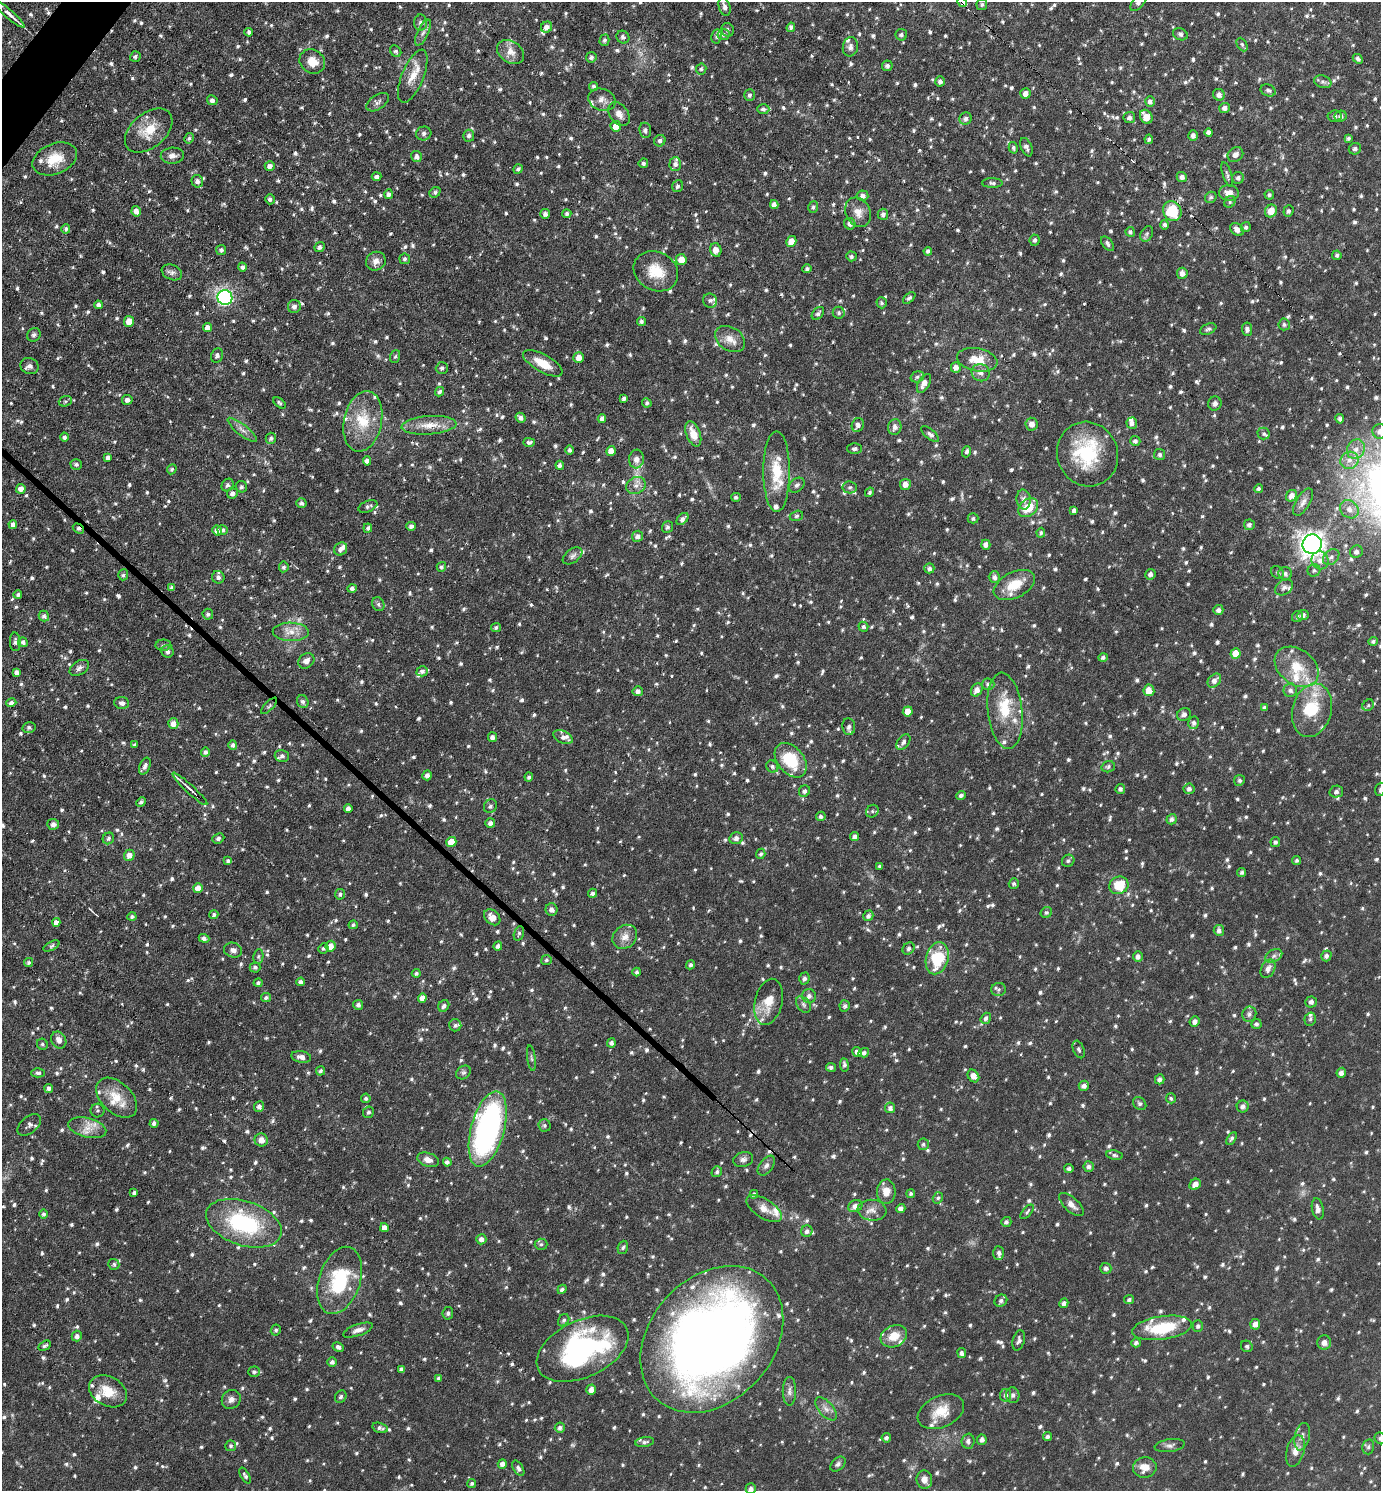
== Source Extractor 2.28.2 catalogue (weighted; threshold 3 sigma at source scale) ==
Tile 11 of 4 x 4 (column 3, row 3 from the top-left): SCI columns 2910-4288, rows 1490-2978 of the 5960 x 5956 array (HDU 1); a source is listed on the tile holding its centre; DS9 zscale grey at full resolution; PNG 1383 x 1493 px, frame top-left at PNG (2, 2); each listed source drawn as its Kron ellipse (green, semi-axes under 4 px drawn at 4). Shown black and unused: <1% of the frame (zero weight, under 3 of 6 exposures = <1% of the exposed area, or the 3 px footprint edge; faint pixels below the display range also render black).
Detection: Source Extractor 2.28.2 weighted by HDU 2 'WHT'; one run over the whole footprint, this tile lists its part. Background 0.0509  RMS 0.007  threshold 0.0288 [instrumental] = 3 sigma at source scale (4.09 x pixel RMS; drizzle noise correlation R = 1.36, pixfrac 0.8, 0.05/0.05 arcsec/px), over >= 5 px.
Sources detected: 1550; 2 too faint to see at this stretch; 4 cosmic-ray / hot-pixel residue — neither listed nor drawn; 63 inside a brighter listed object's ellipse — not listed separately; of the other 1481, all 500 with FLUX_AUTO >= 1.3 (the completeness limit of this list) listed and drawn (981 fainter detections not listed), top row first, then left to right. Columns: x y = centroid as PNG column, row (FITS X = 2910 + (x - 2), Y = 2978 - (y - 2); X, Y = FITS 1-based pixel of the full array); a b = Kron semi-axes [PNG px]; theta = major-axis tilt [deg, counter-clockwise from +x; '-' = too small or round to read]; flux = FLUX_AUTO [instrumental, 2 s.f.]
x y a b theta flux
962 2 5 3 - 28
1139 2 11 5 52 2.8
982 4 5 5 - 1.3
725 7 9 5 -72 3
10 14 19 4 -41 5.1
421 22 8 6 87 2.5
547 27 6 5 - 3.2
791 27 5 4 - 2.3
728 30 7 6 - 1.7
249 32 4 3 - 1.7
423 32 14 5 65 2.9
1180 34 7 5 -26 1.5
724 35 6 5 - 1.5
901 35 6 5 - 1.6
717 36 7 5 81 1.5
623 37 7 6 - 1.4
604 40 6 5 - 1.4
1242 44 7 5 -63 1.3
850 47 10 7 78 2.8
396 51 6 5 - 1.5
510 52 14 10 -35 6.1
135 56 5 5 - 1.6
591 57 5 5 - 1.8
1358 59 5 4 - 1.5
312 61 13 11 -38 9.5
887 66 5 5 - 1.7
701 69 5 5 - 1.3
413 76 28 11 68 11
940 81 5 4 - 2.1
1323 82 9 6 -19 1.7
594 86 5 4 - 1.5
1268 90 8 5 -23 1.6
1025 93 5 5 - 3.4
749 95 6 5 - 1.6
1219 95 6 5 - 2.7
212 100 5 5 - 2.2
602 100 14 11 -19 4.7
1150 101 5 5 - 2.3
378 102 13 7 34 2.7
1224 108 5 5 - 2.8
763 109 6 5 - 1.9
619 114 13 9 -53 4.5
1335 116 7 5 6 1.6
1340 116 6 5 - 2.1
1129 117 6 5 - 2.1
1146 117 7 6 - 8
965 119 6 6 - 2.1
616 126 5 5 - 7
149 130 27 17 40 16
645 130 7 6 - 1.8
1209 132 4 4 - 2.3
424 133 7 7 - 1.9
1193 135 5 5 - 2.2
469 136 6 5 - 1.8
189 138 5 4 - 1.3
1348 138 4 4 - 1.4
1149 139 4 4 - 1.5
660 141 6 5 - 1.8
1026 147 9 5 -67 2.5
1013 148 6 4 -76 1.3
1355 149 6 5 - 1.7
1235 154 8 7 - 3.5
172 156 12 8 4 3.8
416 156 6 5 - 2.9
55 159 23 15 22 15
643 163 5 4 - 1.3
675 164 7 6 - 2.7
270 166 5 5 - 2.8
518 169 5 4 - 1.3
1227 174 13 4 -72 1.8
377 177 5 4 - 2.1
1182 177 5 5 - 2.2
1238 178 6 6 - 2.1
197 181 6 5 - 2.8
992 183 10 5 -1 1.7
678 186 6 5 - 1.9
435 192 6 5 - 1.4
1229 193 10 8 -8 6
388 194 5 4 - 2
1269 195 5 4 - 1.4
863 196 6 5 - 2.4
1211 197 6 5 - 1.4
270 199 5 4 - 1.7
1230 202 6 5 - 1.3
774 204 4 4 - 3.3
813 207 6 4 72 1.4
136 211 5 4 - 3.8
1172 211 10 9 - 26
1271 211 6 6 - 7.8
1288 211 6 5 - 1.7
858 212 15 12 -62 6.5
545 214 5 5 - 2.2
567 214 4 4 - 1.7
883 214 5 5 - 1.9
850 224 6 5 - 2.8
1165 225 5 4 - 2
1246 227 5 5 - 1.5
66 229 5 4 - 1.6
1237 229 7 5 -41 3.5
1130 232 5 4 - 1.6
1147 234 8 6 61 1.6
1035 240 5 5 - 1.5
791 241 5 5 - 6.9
1108 244 8 5 -52 1.9
320 247 5 4 - 1.8
221 250 5 5 - 1.6
716 250 7 5 -75 6
928 251 4 4 - 1.7
1337 255 5 4 - 1.3
851 256 5 5 - 1.6
405 259 5 5 - 1.5
681 260 5 5 - 7.4
376 261 10 9 - 4.5
242 267 4 4 - 2.1
807 269 4 4 - 1.4
656 271 23 19 -30 17
172 272 10 7 -24 2.6
1182 273 5 5 - 3.8
225 298 7 7 - 120
909 298 7 4 42 1.5
710 301 7 7 - 2
882 303 5 5 - 1.4
98 305 4 4 - 1.8
294 306 6 6 - 2.8
818 313 7 5 49 1.7
839 313 6 6 - 1.6
129 321 5 5 - 6.5
641 321 4 4 - 1.8
1284 324 6 5 - 1.5
207 327 4 4 - 3.3
1208 329 8 5 23 1.5
1247 329 7 5 -83 2.1
34 335 7 6 - 1.9
730 339 16 11 -33 7
217 355 7 5 69 1.7
395 357 6 5 - 1.4
579 358 5 5 - 4.7
977 360 20 11 -11 13
543 363 22 8 -29 12
29 366 9 8 - 2.6
956 367 5 5 - 3.5
442 368 6 5 - 1.5
981 373 9 8 - 3.5
917 377 7 5 17 1.4
924 383 10 5 61 4.6
440 392 5 4 - 1.5
624 399 4 4 - 1.7
127 400 5 5 - 2.7
65 401 7 5 19 1.3
280 403 7 4 -37 1.4
647 403 5 4 - 1.4
1215 404 7 6 - 2.4
521 418 5 4 - 2.2
602 419 4 4 - 2.4
1340 419 5 4 - 1.6
363 421 31 19 78 22
1132 423 5 5 - 2.3
1032 424 6 6 - 4.3
429 425 27 9 4 10
858 425 7 6 - 2.5
895 427 8 6 79 2.9
242 430 18 5 -39 3.7
1380 431 7 7 - 3.4
693 434 13 7 -69 8.7
930 434 10 4 -40 2.5
1264 434 6 6 - 1.4
64 437 4 4 - 1.9
271 438 5 5 - 1.9
1135 441 5 5 - 1.9
529 442 6 4 -1 1.4
854 449 7 5 -1 1.7
1356 449 10 8 61 4.6
570 450 4 4 - 1.8
611 451 5 4 - 5.3
967 452 6 4 70 1.7
1088 454 32 30 -67 43
1160 455 5 5 - 1.6
108 457 4 4 - 2.3
636 459 9 7 85 4.3
1349 460 9 8 - 4.4
367 461 4 4 - 3.1
76 464 6 5 - 1.6
560 465 4 4 - 2.2
172 469 5 4 - 1.3
777 472 40 13 -90 22
905 484 5 5 - 4.6
228 485 6 5 - 1.8
636 485 10 8 26 3.7
797 485 9 6 41 1.9
241 487 6 5 - 1.8
850 487 7 6 - 1.6
21 489 5 5 - 4.3
1259 489 4 4 - 1.4
869 492 5 4 - 1.4
232 494 5 5 - 2.4
1292 496 6 5 - 4.2
736 497 5 4 - 1.3
1024 500 10 7 -85 3.2
1303 502 15 7 59 3.5
301 503 5 5 - 1.8
368 506 10 5 23 1.9
1028 508 11 8 40 14
1349 509 10 8 -43 4.5
1074 510 4 4 - 1.9
796 516 7 5 17 1.4
973 518 5 5 - 1.3
682 519 7 4 48 2.8
13 524 4 4 - 3
1249 525 5 5 - 1.8
411 526 5 4 - 2.2
667 527 6 5 - 1.6
368 528 4 4 - 1.8
78 529 6 4 -32 2.1
217 530 5 5 - 3.9
223 530 5 5 - 1.5
1041 533 5 4 - 1.3
637 536 5 5 - 2.7
1312 544 10 9 - 470
986 545 5 4 - 2.8
341 549 7 6 - 2.9
1356 552 6 6 - 2.1
573 556 11 7 36 2.2
1331 557 9 7 43 2.5
1320 560 9 8 - 4
284 567 5 5 - 1.5
441 567 5 4 - 1.3
929 568 5 5 - 1.9
1314 570 6 6 - 1.5
1278 572 7 5 -46 1.4
1285 573 7 6 - 2
1150 574 5 5 - 2.1
123 575 5 5 - 1.5
218 577 6 6 - 2.7
994 577 6 5 - 2.4
1014 585 22 13 26 14
1284 587 10 7 32 2.3
172 588 4 4 - 2
352 589 5 4 - 1.9
18 595 4 4 - 1.5
378 604 7 6 - 1.7
1218 610 5 5 - 2.5
208 614 5 5 - 1.7
1303 615 5 5 - 2.4
44 616 5 5 - 1.9
1297 616 6 5 - 1.4
496 627 5 4 - 1.4
863 627 5 5 - 1.3
291 632 18 9 -2 7.3
1373 641 5 4 - 1.4
15 642 9 5 -87 2.3
23 642 5 4 - 1.9
163 645 8 5 1 1.4
167 651 6 6 - 2
1236 654 5 5 - 11
1103 658 4 4 - 1.6
306 661 9 7 43 3.5
1297 667 24 17 -38 18
79 668 11 6 32 2.6
422 671 6 5 - 2
17 672 4 4 - 2.7
1214 681 8 5 47 3.2
988 684 6 5 - 1.8
977 690 7 5 59 4.1
1149 690 6 5 - 7.1
1290 690 7 6 - 2.3
638 691 5 5 - 2.6
303 702 6 5 - 2
11 703 5 4 - 2.2
122 703 7 6 - 2.5
1368 705 6 5 - 1.3
269 706 10 4 45 1.6
1265 708 4 4 - 1.8
1312 710 27 19 75 25
908 711 5 5 - 7.4
1005 711 38 17 -84 24
1184 714 7 6 - 2.4
1194 723 6 5 - 1.7
173 724 5 5 - 4.1
849 727 8 6 -84 2.7
29 728 6 5 - 1.6
492 737 5 4 - 2.4
563 737 10 6 -26 2.7
903 742 9 5 49 2
134 745 4 4 - 1.3
233 745 4 4 - 2
205 752 4 4 - 1.7
282 756 7 6 - 1.8
791 760 19 13 -51 26
145 766 9 5 68 2.4
772 766 6 5 - 1.5
1108 767 7 5 18 1.4
427 775 5 5 - 2.9
529 777 4 4 - 1.4
1239 780 5 5 - 1.4
190 789 23 3 -43 3.2
1120 789 5 4 - 1.7
1189 789 5 5 - 2
1380 789 7 5 71 1.4
804 791 6 5 - 2.1
1336 792 7 6 - 2
961 795 5 4 - 1.8
141 802 5 4 - 1.6
490 806 7 6 - 1.9
348 808 4 4 - 3.4
872 811 7 6 - 1.6
821 816 5 4 - 2.1
1172 819 5 5 - 2.2
490 823 5 5 - 2.5
53 824 6 5 - 3
854 837 4 4 - 2.3
108 838 6 5 - 1.7
218 838 6 5 - 1.7
736 838 7 6 - 2.6
451 842 5 5 - 11
1275 842 5 4 - 1.6
761 854 5 4 - 1.5
129 855 5 5 - 4.2
1297 860 4 4 - 1.4
228 861 4 3 - 1.5
1068 861 6 6 - 1.5
880 866 3 3 - 1.5
1242 872 5 4 - 1.4
1014 884 5 5 - 1.5
1119 885 10 8 26 19
198 888 5 5 - 6
593 893 4 4 - 2
340 894 5 5 - 1.5
551 910 6 6 - 3.2
1046 913 6 5 - 1.4
214 915 4 4 - 1.7
868 916 5 5 - 2.1
132 917 4 4 - 1.6
492 917 9 6 -43 5.3
56 922 4 4 - 4.3
353 925 5 4 - 1.3
1219 930 5 5 - 2.1
519 933 7 5 73 1.4
625 937 13 11 42 6.2
204 938 5 4 - 2.4
52 946 9 4 27 1.4
331 946 5 5 - 5.8
498 946 4 4 - 2.2
323 948 5 5 - 1.5
908 948 6 5 - 1.5
233 950 9 7 -16 2.9
258 956 7 5 83 1.4
1138 956 5 5 - 2.3
1274 956 9 6 27 2.1
1326 956 5 5 - 2.1
937 958 16 11 75 31
546 960 5 5 - 1.3
29 962 5 4 - 1.3
690 965 4 4 - 1.5
255 967 5 5 - 1.6
1268 969 10 7 63 4.1
637 972 4 4 - 1.5
416 973 4 4 - 1.6
804 979 6 5 - 2.1
301 982 4 4 - 2.5
258 983 4 4 - 1.5
999 989 7 6 - 1.8
809 996 7 7 - 2.6
266 998 5 5 - 1.7
422 998 5 4 - 3.6
769 1002 23 13 77 11
1311 1002 5 5 - 2.4
803 1004 9 6 -52 2
358 1005 5 5 - 1.9
444 1006 6 5 - 2.3
845 1006 6 5 - 1.8
1249 1014 8 7 - 2.2
986 1018 6 5 - 1.8
1310 1019 7 5 74 1.4
1195 1022 5 5 - 2.8
1256 1024 5 5 - 1.6
455 1025 6 6 - 1.6
59 1040 9 7 -57 3.7
611 1043 4 4 - 2.1
42 1044 6 5 - 1.4
1079 1049 9 5 -69 1.5
857 1052 5 4 - 2.8
864 1053 5 4 - 1.8
301 1057 10 5 -9 3.4
531 1058 13 3 -82 1.4
844 1065 7 4 -83 1.6
831 1067 5 4 - 1.6
321 1071 5 4 - 1.6
463 1072 8 6 34 1.6
38 1073 6 4 0 1.7
1341 1073 5 4 - 2.6
973 1076 7 5 -54 4.8
1160 1079 5 4 - 2.8
1084 1086 5 5 - 2.7
49 1088 4 4 - 2.2
117 1098 24 15 -43 14
366 1098 5 4 - 1.3
1171 1098 5 5 - 1.4
1140 1104 7 6 - 1.5
259 1106 5 5 - 2.5
1243 1106 6 6 - 2.5
890 1108 5 5 - 2.2
98 1110 7 7 - 1.4
368 1112 6 5 - 1.6
154 1123 4 4 - 2
29 1125 14 8 40 2.8
545 1125 6 6 - 1.4
87 1128 19 9 -14 8
488 1129 39 16 75 190
1232 1138 7 4 57 1.4
261 1140 6 6 - 4.8
923 1144 6 5 - 1.5
1114 1155 8 4 -10 1.4
743 1159 10 7 17 2.5
428 1160 11 6 -18 4.6
447 1162 4 4 - 2.2
766 1166 11 6 53 2.7
1089 1167 5 5 - 2.1
1069 1168 4 4 - 1.8
717 1172 6 5 - 1.5
1195 1184 6 5 - 4.1
886 1192 12 9 88 7.3
134 1193 4 3 - 1.9
754 1194 4 4 - 1.4
911 1194 4 4 - 1.4
938 1198 6 5 - 1.6
1071 1204 15 7 -41 4.2
855 1206 7 6 - 3.6
901 1208 4 4 - 3.1
764 1209 20 9 -32 6.8
1318 1209 10 6 -79 3.2
872 1210 14 10 -5 4.7
1027 1212 9 4 48 1.3
43 1214 5 4 - 1.4
1006 1222 5 5 - 1.7
244 1223 39 22 -18 65
384 1228 4 4 - 4.1
807 1231 6 5 - 2.1
481 1239 5 5 - 3
541 1244 6 5 - 1.4
623 1247 7 5 71 1.4
999 1253 7 5 -88 2.6
114 1264 5 5 - 1.4
1106 1268 5 5 - 2.2
340 1280 35 21 72 42
562 1289 5 4 - 1.9
1129 1300 5 4 - 1.4
1001 1301 6 6 - 2
1064 1303 5 4 - 2.4
448 1313 6 5 - 1.4
564 1320 6 5 - 1.6
1255 1324 5 5 - 2.9
1198 1326 5 5 - 1.5
1162 1328 30 11 9 31
276 1330 5 5 - 1.4
358 1330 16 5 19 3.5
77 1336 5 5 - 2.3
894 1336 14 10 27 10
712 1339 81 62 48 740
1019 1340 10 6 73 2.2
1324 1342 7 7 - 3.7
1136 1343 5 4 - 2
45 1346 7 4 29 1.4
1247 1346 6 5 - 1.3
338 1347 6 4 -28 1.9
583 1349 49 28 25 130
962 1353 5 4 - 2.1
332 1362 5 5 - 2
401 1369 4 3 - 1.6
254 1372 6 5 - 1.6
438 1378 4 3 - 1.3
591 1390 5 4 - 4.2
108 1391 20 14 -28 13
789 1391 14 6 90 3.1
1006 1395 6 5 - 2.2
1013 1395 8 6 -78 1.8
341 1397 6 5 - 1.8
231 1399 10 9 - 3.4
826 1409 14 7 -48 3.8
941 1412 24 15 24 14
380 1428 8 5 -15 2.2
560 1428 5 5 - 2.2
1047 1436 4 4 - 1.8
1302 1437 14 7 77 3.6
886 1438 4 4 - 1.7
1380 1438 6 5 - 1.3
982 1440 5 5 - 2.3
968 1441 7 6 - 2.2
645 1442 9 5 9 1.9
231 1446 5 5 - 1.4
1170 1446 15 6 8 2.4
1368 1447 7 5 76 1.7
1295 1451 16 9 75 5.9
502 1464 5 4 - 3.1
838 1464 9 6 42 2.1
1145 1467 11 10 - 7.1
518 1468 8 5 -59 2.1
245 1476 8 4 -60 1.6
924 1480 9 8 - 4.7
472 1483 5 4 - 1.3
751 1489 5 5 - 2.8
Overlapping masked pixels (flux is a lower limit): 3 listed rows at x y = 962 2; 78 529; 712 1339
Isophote crosses this tile's border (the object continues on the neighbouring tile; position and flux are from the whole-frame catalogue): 6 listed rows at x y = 962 2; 1139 2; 1380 431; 1380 789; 1380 1438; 751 1489